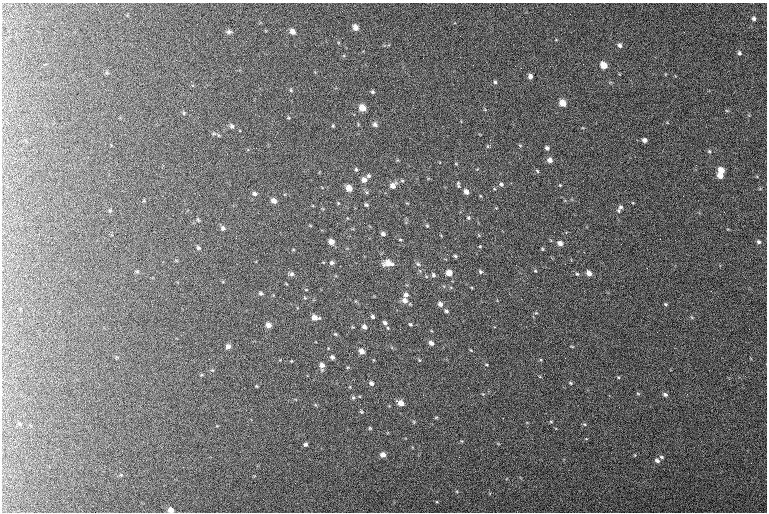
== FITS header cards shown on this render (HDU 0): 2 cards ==
NAXIS1  =                  765 / length of data axis 1
NAXIS2  =                  510 / length of data axis 2

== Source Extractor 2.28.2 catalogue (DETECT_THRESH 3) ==
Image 765 x 510 px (HDU 0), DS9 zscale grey, 1 PNG px = 1 image px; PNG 769 x 514 px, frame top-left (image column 1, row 510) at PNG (2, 3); no overlay
Background 130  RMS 6.8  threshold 20.5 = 3 sigma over >= 5 px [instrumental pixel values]
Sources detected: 111; all 111 listed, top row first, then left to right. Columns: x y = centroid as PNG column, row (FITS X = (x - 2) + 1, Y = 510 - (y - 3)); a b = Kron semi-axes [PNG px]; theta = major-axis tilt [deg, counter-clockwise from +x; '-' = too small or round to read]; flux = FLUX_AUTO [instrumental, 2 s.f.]
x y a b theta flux
754 19 5 5 - 1100
355 27 6 5 - 2900
292 31 5 4 - 2400
229 32 6 5 - 1000
684 32 2 2 - 270
620 45 6 5 - 1200
146 48 2 2 - 280
739 53 6 5 - 890
603 65 6 5 - 5400
530 76 5 4 - 1300
495 82 5 5 - 680
291 90 5 4 - 450
372 92 4 3 - 620
563 103 6 5 - 5600
362 108 6 5 - 4800
184 113 5 4 - 550
288 118 4 3 - 350
375 124 6 5 - 1200
232 126 6 5 - 910
218 135 5 3 - 370
645 140 5 4 - 1300
490 145 3 3 - 4000
547 148 4 4 - 1000
709 151 5 4 - 540
550 160 6 5 - 2100
456 164 5 3 - 340
356 169 5 4 - 610
721 170 6 5 - 4500
537 171 6 4 -47 550
369 176 5 5 - 850
720 176 6 5 - 3300
364 180 6 5 - 2000
458 184 9 4 -80 720
501 184 5 5 - 840
560 185 3 3 - 300
393 186 7 6 - 2700
349 188 6 5 - 4000
466 192 6 5 - 2100
254 194 5 5 - 1000
481 196 5 3 - 370
274 201 6 5 - 2200
338 203 5 3 - 430
366 205 5 4 - 690
621 207 7 6 - 1200
468 218 5 5 - 660
198 220 5 4 - 500
427 226 4 4 - 440
223 228 6 6 - 1100
383 234 5 4 - 1100
236 236 3 2 - 550
400 240 4 3 - 420
331 242 6 5 - 2800
758 242 6 5 - 970
560 243 6 5 - 2000
480 246 4 3 - 400
198 248 5 5 - 770
542 249 5 3 - 400
455 256 4 3 - 710
332 263 5 4 - 1000
388 263 9 6 -2 4600
418 264 6 4 -44 640
516 265 2 2 - 340
647 268 2 2 - 280
137 271 6 4 0 560
535 271 4 3 - 340
480 272 6 5 - 760
288 273 3 2 - 1700
449 273 5 5 - 3800
589 273 6 4 -46 2400
292 274 7 5 14 1100
577 274 4 4 - 500
433 275 6 4 -60 850
306 290 5 3 - 340
261 293 5 5 - 820
406 295 6 5 - 1200
405 301 7 5 -41 2200
440 304 6 5 - 1700
665 304 5 4 - 530
446 311 5 3 - 800
315 317 7 5 -14 2900
373 317 4 3 - 770
385 323 5 4 - 980
410 324 4 3 - 510
268 325 6 5 - 2400
364 327 5 4 - 1600
388 328 5 3 - 360
335 334 4 4 - 450
431 343 5 4 - 1900
228 346 5 5 - 1800
361 351 5 4 - 2400
332 357 4 3 - 1100
419 360 5 3 - 360
322 365 6 5 - 2100
371 383 5 5 - 1300
570 383 6 4 -23 580
256 386 5 3 - 340
638 394 5 3 - 410
665 394 6 5 - 940
353 398 6 5 - 690
401 403 6 5 - 3300
360 410 7 3 -63 910
436 417 5 3 - 410
551 422 5 3 - 430
584 424 5 4 - 560
370 428 5 4 - 530
305 444 4 4 - 940
383 455 5 5 - 2400
459 457 3 2 - 370
662 457 6 5 - 780
657 461 6 5 - 1400
171 510 5 4 - 2800
At the frame edge (FLAGS 8, measured only in part): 1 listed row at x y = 171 510